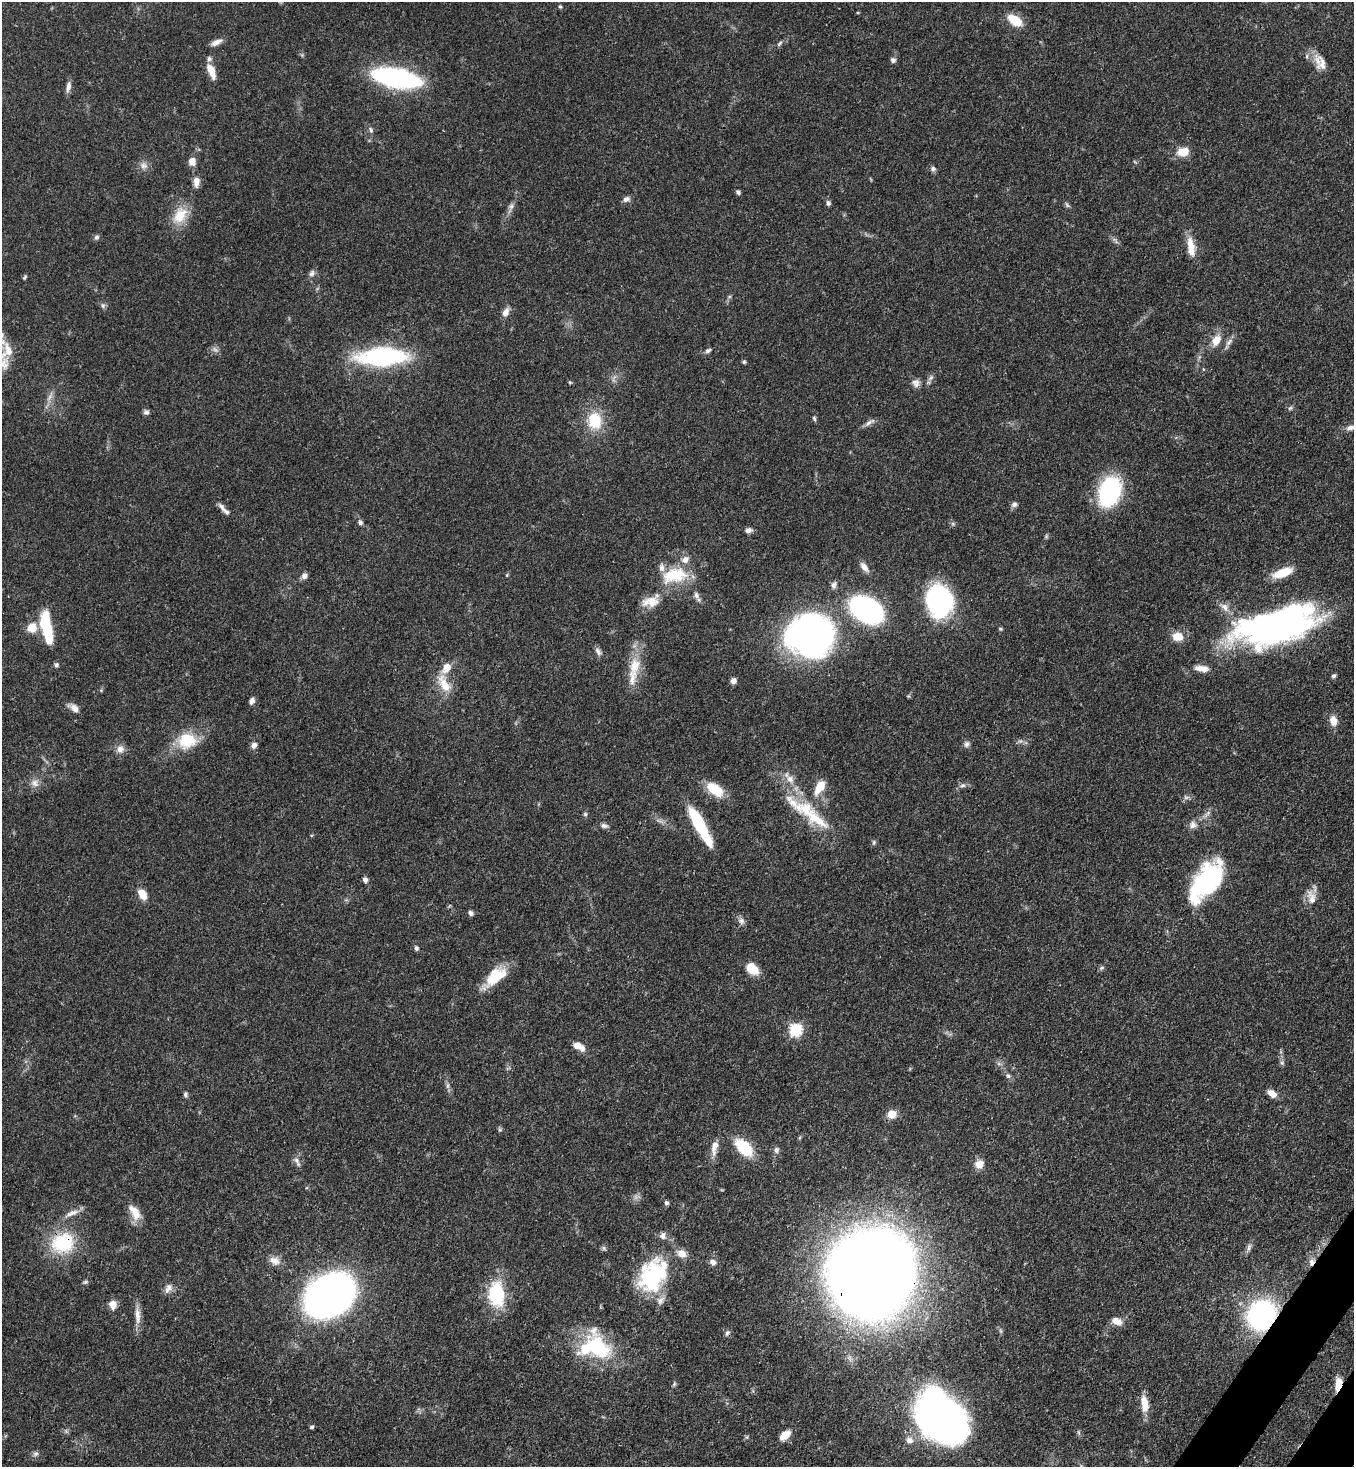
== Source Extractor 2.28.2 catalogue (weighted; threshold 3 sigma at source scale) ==
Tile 6 of 4 x 4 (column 2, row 2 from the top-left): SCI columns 1716-3067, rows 2988-4452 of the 5996 x 5974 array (HDU 1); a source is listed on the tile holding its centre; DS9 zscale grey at full resolution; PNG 1356 x 1469 px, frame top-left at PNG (2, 2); no overlay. Shown black and unused: <1% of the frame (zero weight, under 3 of 4 exposures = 7% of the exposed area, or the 3 px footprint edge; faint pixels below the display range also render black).
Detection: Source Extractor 2.28.2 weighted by HDU 2 'WHT'; one run over the whole footprint, this tile lists its part. Background 0.0681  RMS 0.0035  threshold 0.0158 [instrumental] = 3 sigma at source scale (4.5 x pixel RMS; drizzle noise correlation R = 1.50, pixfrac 1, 0.05/0.05 arcsec/px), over >= 5 px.
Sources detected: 163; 2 too faint to see at this stretch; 1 inside a brighter object's white glare — not listed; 14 inside a brighter listed object's ellipse — not listed separately; the other 146 listed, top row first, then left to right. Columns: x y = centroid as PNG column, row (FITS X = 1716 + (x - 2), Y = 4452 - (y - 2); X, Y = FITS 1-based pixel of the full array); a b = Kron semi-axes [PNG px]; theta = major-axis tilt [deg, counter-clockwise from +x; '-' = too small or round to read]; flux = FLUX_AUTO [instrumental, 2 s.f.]
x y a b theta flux
560 6 5 4 - 0.47
1015 20 16 9 -34 7.8
216 42 15 6 25 2.2
779 43 10 4 46 0.79
893 60 6 6 - 1.1
1322 63 25 14 -68 4.7
211 71 18 7 -67 4.6
396 78 33 12 -11 94
68 87 14 6 81 1.9
371 130 9 5 -79 0.89
1183 152 13 9 9 5.5
192 161 10 8 -85 2.5
144 165 10 10 - 2
933 169 7 6 - 0.97
196 182 13 8 86 2.6
738 192 5 5 - 0.81
626 199 9 7 21 1.4
828 203 8 6 -72 0.87
1067 205 9 4 -54 0.69
511 206 8 7 - 1.2
180 215 25 17 60 8.2
96 237 7 6 - 0.92
1190 244 21 10 -71 4.9
312 273 10 7 54 1.2
25 277 7 3 65 0.47
103 306 8 6 -89 0.88
505 312 10 7 62 2.7
1216 340 14 9 62 4.3
1229 342 14 6 46 1.7
8 350 27 13 -84 5.2
708 351 8 5 39 0.9
382 357 35 13 2 72
744 362 5 4 - 0.56
931 378 9 5 38 1
570 382 5 4 - 0.42
916 383 10 10 - 1.8
50 397 15 5 63 1.8
1290 408 6 4 18 0.61
146 412 7 7 - 0.98
814 418 7 4 -79 0.67
595 420 18 15 -87 12
869 422 17 5 34 1.4
1350 428 15 7 16 2.1
1109 491 31 21 71 37
1014 504 8 7 - 1.1
221 506 15 6 -53 1.4
360 522 7 5 -68 0.95
748 530 8 6 16 1.4
1046 536 6 4 -73 0.48
864 567 14 7 -53 2.1
1283 573 23 9 20 7.9
507 575 5 3 - 0.35
675 575 36 20 10 15
304 576 7 7 - 1.6
834 585 10 7 77 1.2
696 595 12 6 -69 1.5
939 601 28 23 -78 58
651 602 23 13 9 5.8
1225 607 14 8 -47 2.5
866 610 23 15 -31 94
1276 626 79 32 14 150
46 627 27 8 -78 24
32 628 12 11 - 4.8
1000 629 5 4 - 0.43
810 635 46 40 -4 120
1177 636 14 11 -14 4.4
598 651 11 6 -61 1.4
56 665 5 5 - 1
635 666 24 16 81 8.2
1202 668 18 7 -7 3.3
1334 676 7 5 37 0.71
733 681 6 6 - 1.7
444 684 28 12 -59 6.9
252 701 8 6 69 1.4
74 708 14 7 -38 2.3
1333 721 13 9 -77 3.1
187 741 24 19 7 12
967 744 9 7 57 1.2
254 745 8 6 69 1.6
120 749 11 10 - 2.2
790 779 13 9 -49 3.2
35 783 12 10 -35 2.4
963 785 8 6 2 1
820 787 19 10 58 5.8
715 789 22 12 -36 8.4
1186 797 9 5 -7 0.99
806 810 32 22 -26 15
585 814 6 5 - 0.59
604 825 10 6 -11 1.2
700 825 40 9 -61 23
1193 825 10 9 - 2
874 842 8 5 84 0.6
365 880 6 6 - 1.2
1206 881 48 23 54 44
142 894 12 8 -61 4.9
1311 898 22 11 -70 4
470 913 6 5 - 1.1
742 921 10 7 -64 1.4
416 948 6 5 - 0.83
1102 968 7 4 21 0.65
752 969 14 10 -43 6.7
495 977 30 13 41 11
795 1030 6 6 - 41
578 1046 10 6 -30 5
1282 1063 6 5 - 0.69
1008 1076 7 6 - 0.86
448 1086 10 4 90 1
1272 1093 11 7 -34 3.1
185 1094 7 5 -79 0.77
892 1114 8 7 - 5
500 1130 7 4 0 0.52
714 1147 21 8 80 3.3
744 1147 19 11 -45 15
776 1150 7 6 - 1.2
296 1160 9 7 -41 1.5
979 1164 12 10 49 3.2
666 1203 5 4 - 0.95
72 1213 22 7 22 2.7
136 1213 20 11 -70 4.8
62 1243 31 26 18 20
1249 1247 11 5 72 1.2
604 1248 7 5 -47 0.69
274 1261 15 11 -26 2.9
713 1262 8 7 - 1.7
1311 1262 11 7 74 2.1
872 1274 57 54 79 970
653 1275 45 31 59 34
85 1282 7 5 11 0.65
168 1288 14 9 61 2
496 1294 32 19 -87 19
329 1295 31 23 35 300
113 1305 10 8 90 3.2
138 1315 25 7 -86 3.5
1261 1315 20 17 55 83
1117 1321 14 9 -24 2.8
1001 1331 7 4 -71 0.59
727 1333 8 6 61 0.84
595 1347 44 29 -6 28
674 1384 7 4 66 0.58
1338 1384 14 6 78 5
1144 1404 21 9 -82 5.2
944 1419 45 32 -31 190
312 1427 5 4 - 0.66
785 1435 11 7 38 4.7
909 1440 12 10 -28 2.8
35 1454 8 7 - 0.97
Overlapping masked pixels (flux is a lower limit): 6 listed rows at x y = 62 1243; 1311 1262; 872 1274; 653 1275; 1261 1315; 1338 1384
Isophote crosses this tile's border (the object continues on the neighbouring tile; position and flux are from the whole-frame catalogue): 2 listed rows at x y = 1350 428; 944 1419